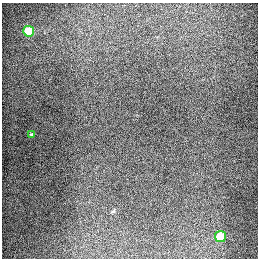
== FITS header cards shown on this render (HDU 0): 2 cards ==
NAXIS1  =                  256
NAXIS2  =                  256

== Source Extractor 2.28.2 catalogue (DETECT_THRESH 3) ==
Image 256 x 256 px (HDU 0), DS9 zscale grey, 1 PNG px = 1 image px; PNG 260 x 260 px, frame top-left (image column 1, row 256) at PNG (2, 3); each listed source drawn as its Kron ellipse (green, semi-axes under 4 px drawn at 4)
Background 1270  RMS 26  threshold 78.8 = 3 sigma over >= 5 px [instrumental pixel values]
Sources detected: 3; all 3 listed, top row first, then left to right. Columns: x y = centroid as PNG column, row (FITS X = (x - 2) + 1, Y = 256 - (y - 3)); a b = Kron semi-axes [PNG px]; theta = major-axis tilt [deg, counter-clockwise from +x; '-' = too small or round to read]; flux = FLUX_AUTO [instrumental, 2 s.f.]
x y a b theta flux
29 31 5 5 - 93000
31 135 4 4 - 2300
220 237 5 5 - 69000